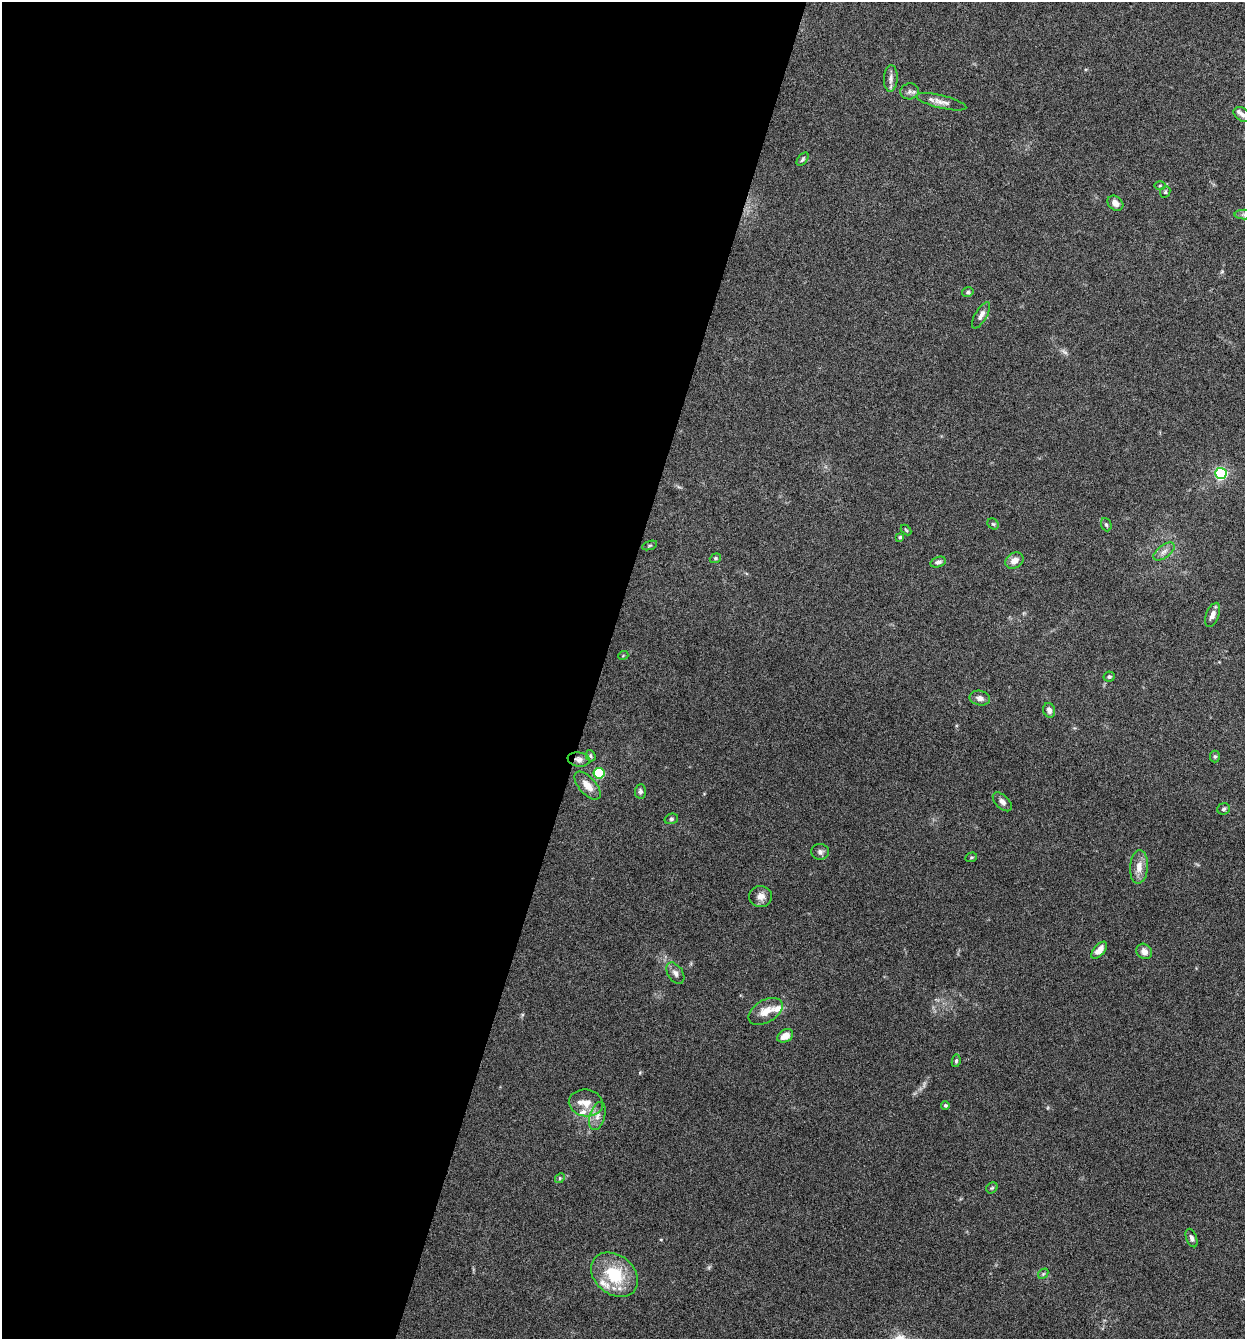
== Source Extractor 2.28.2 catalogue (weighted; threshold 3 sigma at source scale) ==
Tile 5 of 4 x 4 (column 1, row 2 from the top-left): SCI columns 130-1372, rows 2677-4013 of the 5359 x 5349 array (HDU 1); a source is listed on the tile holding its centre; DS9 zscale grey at full resolution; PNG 1247 x 1341 px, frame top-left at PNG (2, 2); each listed source drawn as its Kron ellipse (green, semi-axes under 4 px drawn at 4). Shown black and unused: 48% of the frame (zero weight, under 4 of 8 exposures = <1% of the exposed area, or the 3 px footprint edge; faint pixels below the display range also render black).
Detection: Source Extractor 2.28.2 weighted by HDU 2 'WHT'; one run over the whole footprint, this tile lists its part. Background 0.125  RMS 0.005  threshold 0.0203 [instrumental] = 3 sigma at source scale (4.09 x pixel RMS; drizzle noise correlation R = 1.36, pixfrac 0.8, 0.05/0.05 arcsec/px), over >= 5 px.
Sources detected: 60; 2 too faint to see at this stretch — neither listed nor drawn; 5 inside a brighter listed object's ellipse — not listed separately; the other 53 listed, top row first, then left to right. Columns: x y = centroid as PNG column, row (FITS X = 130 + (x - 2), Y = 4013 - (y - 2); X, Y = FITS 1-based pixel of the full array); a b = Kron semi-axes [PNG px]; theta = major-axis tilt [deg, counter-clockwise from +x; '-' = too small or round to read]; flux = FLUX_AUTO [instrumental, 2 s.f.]
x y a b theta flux
891 78 13 7 87 2.3
910 91 9 8 - 1.7
941 102 26 6 -13 3.4
1242 115 10 6 -32 1.4
803 159 8 4 53 0.91
1160 186 6 4 2 0.57
1165 192 6 5 - 0.72
1115 203 9 6 -39 2.6
1244 215 10 5 0 1.6
968 292 6 4 15 0.79
981 315 15 6 60 2.3
1221 473 6 5 - 75
993 524 6 5 - 0.68
1106 525 7 5 -67 0.84
906 530 6 3 -45 0.51
900 537 4 4 - 0.62
650 545 8 3 19 0.58
1164 552 12 6 37 2.3
715 558 6 4 21 0.62
1014 561 10 7 34 3.9
938 562 8 5 16 1.4
1212 615 13 6 68 2.7
623 656 5 3 - 0.4
1109 677 5 5 - 0.82
980 698 10 7 -11 2.2
1049 710 7 6 - 1.8
591 756 6 4 -56 0.74
1215 756 6 5 - 0.74
579 759 11 7 -8 2
599 773 5 5 - 29
588 786 17 8 -48 5
640 791 7 5 87 1.3
1002 802 12 6 -44 2
1224 809 6 5 - 0.93
671 819 7 5 15 0.82
820 852 9 8 - 1.7
971 857 6 4 20 0.64
1139 867 17 9 86 5.1
761 896 11 10 - 3.6
1099 950 10 5 48 4
1144 951 8 7 - 2.6
675 973 12 7 -55 2.2
766 1011 19 11 29 5.3
785 1036 8 6 30 4.7
956 1061 6 4 81 0.85
586 1103 17 13 -8 5.7
945 1105 4 4 - 0.84
597 1116 14 7 73 3.1
560 1178 5 4 - 0.63
992 1188 6 5 - 0.65
1192 1238 9 5 -70 1.4
1043 1274 6 4 47 0.7
614 1275 26 19 -38 22
Overlapping masked pixels (flux is a lower limit): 1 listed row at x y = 579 759
Isophote crosses this tile's border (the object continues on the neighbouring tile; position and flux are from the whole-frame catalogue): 1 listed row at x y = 1244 215